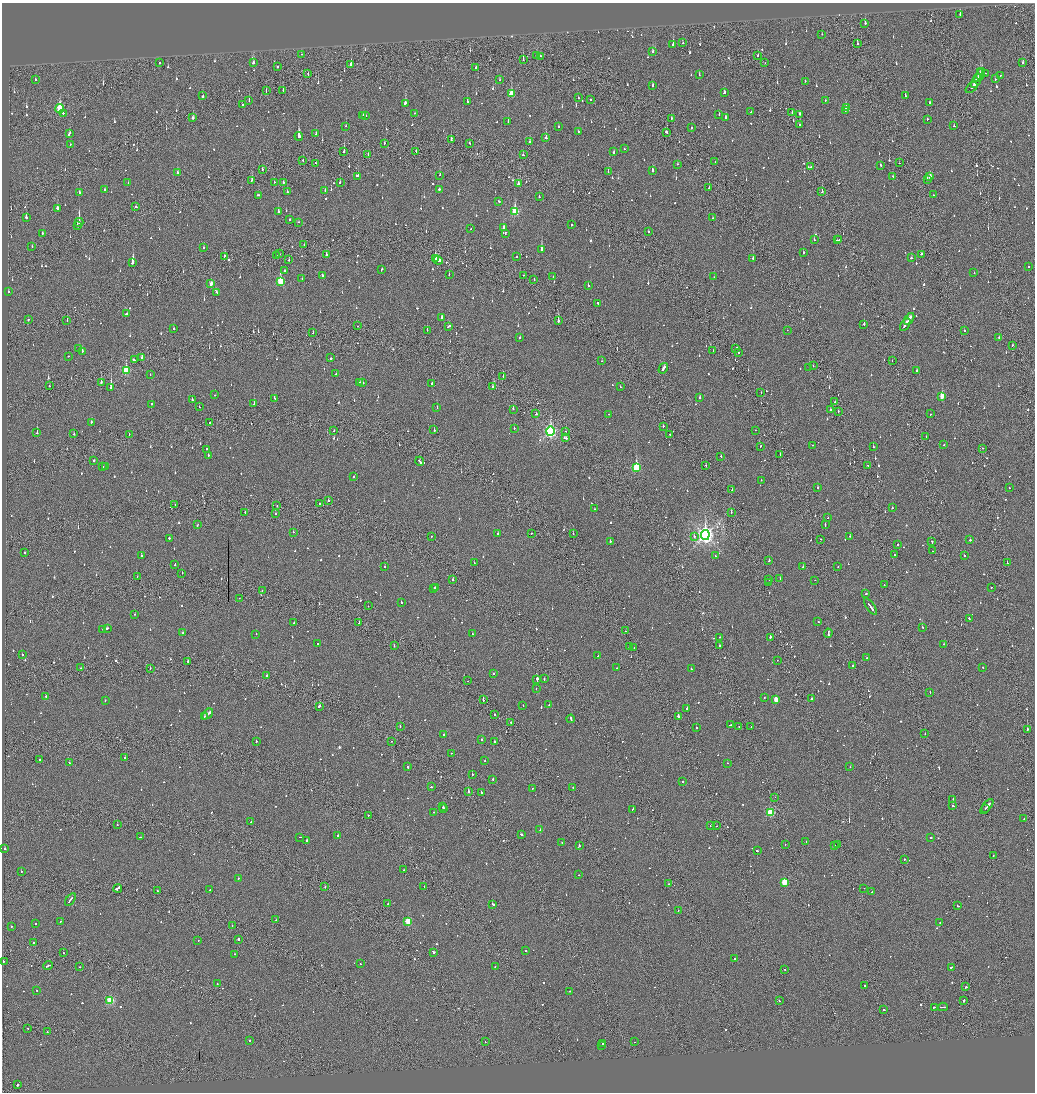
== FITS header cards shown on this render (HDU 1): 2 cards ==
NAXIS1  =                 2065
NAXIS2  =                 2180

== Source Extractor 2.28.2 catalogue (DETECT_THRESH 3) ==
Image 2065 x 2180 px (HDU 1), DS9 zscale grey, zoomed out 1/2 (1 PNG px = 2 x 2 image px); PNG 1037 x 1094 px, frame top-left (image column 1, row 2179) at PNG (2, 3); each listed source drawn as its Kron ellipse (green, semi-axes under 4 px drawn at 4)
Background -0.136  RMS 0.095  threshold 0.286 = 3 sigma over >= 5 px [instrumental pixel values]
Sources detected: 1327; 100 cannot appear on this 1/2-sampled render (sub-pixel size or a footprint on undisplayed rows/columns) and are neither listed nor drawn; of the other 1227, the 500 brightest by FLUX_AUTO listed and drawn (727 fainter detections omitted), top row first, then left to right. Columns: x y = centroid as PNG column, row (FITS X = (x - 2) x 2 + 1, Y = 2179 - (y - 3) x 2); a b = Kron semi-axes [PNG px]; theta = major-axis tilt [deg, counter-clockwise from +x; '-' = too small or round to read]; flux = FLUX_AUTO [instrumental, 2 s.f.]
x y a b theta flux
960 14 3 2 - 280
865 23 3 2 - 120
822 34 2 2 - 77
683 43 2 1 - 110
857 43 3 2 - 56
673 45 3 2 - 170
653 52 3 2 - 65
302 54 2 2 - 52
537 55 3 2 - 84
541 56 3 2 - 66
758 56 3 2 - 49
523 60 2 1 - 280
1023 62 2 2 - 46
159 63 2 1 - 310
253 63 2 2 - 270
765 63 2 1 - 46
351 64 3 2 - 200
277 67 2 2 - 150
476 68 2 2 - 58
982 72 2 1 - 85
985 73 2 2 - 62
308 74 3 1 - 51
699 74 2 1 - 67
980 74 6 2 74 260
1001 75 2 2 - 95
978 78 4 2 - 230
35 79 2 2 - 77
995 79 2 2 - 110
499 80 3 2 - 78
805 81 2 2 - 80
976 81 7 2 60 380
653 85 2 2 - 91
971 88 7 2 40 85
283 90 2 1 - 49
266 91 2 1 - 50
724 92 3 2 - 89
511 94 4 2 - 350
905 95 2 2 - 50
203 96 3 2 - 420
578 98 2 1 - 75
590 99 2 2 - 87
249 100 3 1 - 53
825 100 2 2 - 47
467 101 3 2 - 240
405 103 3 2 - 300
929 103 3 2 - 78
242 105 2 1 - 230
846 108 4 2 - 160
60 109 5 3 - 850
845 111 2 1 - 75
751 112 2 2 - 58
63 113 2 2 - 180
415 113 2 2 - 43
792 113 2 2 - 49
719 114 2 2 - 55
799 114 3 2 - 100
363 115 2 2 - 53
366 115 2 1 - 46
193 117 3 2 - 88
726 118 3 2 - 85
671 119 3 2 - 76
927 119 2 2 - 44
508 122 3 2 - 140
799 125 2 1 - 57
346 126 2 1 - 99
954 126 2 2 - 99
558 127 2 2 - 59
692 128 2 2 - 120
578 131 2 2 - 46
667 132 3 2 - 110
69 133 3 2 - 160
316 134 2 2 - 140
299 136 4 2 - 730
546 138 3 2 - 380
451 140 3 2 - 250
530 142 2 2 - 110
384 143 3 1 - 58
470 143 3 2 - 130
70 144 2 2 - 48
624 149 2 2 - 69
344 151 3 2 - 500
416 151 3 1 - 56
614 152 3 2 - 81
368 154 2 1 - 120
523 155 2 2 - 85
303 160 2 1 - 50
715 162 2 1 - 58
316 163 2 1 - 110
899 163 2 1 - 46
678 164 2 2 - 45
880 165 2 2 - 47
811 167 2 2 - 78
262 169 3 1 - 160
653 171 3 2 - 230
608 172 3 2 - 110
177 173 2 2 - 90
440 175 2 1 - 79
358 176 2 2 - 91
893 176 2 2 - 55
930 176 3 3 - 170
927 179 2 2 - 44
252 180 4 2 - 140
274 182 2 2 - 57
283 182 2 2 - 230
340 182 2 2 - 75
128 183 2 2 - 61
519 183 3 2 - 540
709 188 2 2 - 57
439 189 2 2 - 180
105 190 2 2 - 92
325 191 2 2 - 64
287 192 2 2 - 120
822 192 3 2 - 130
79 193 3 2 - 120
258 195 2 2 - 64
933 195 2 2 - 58
539 197 2 2 - 46
499 201 2 2 - 63
136 207 2 2 - 63
57 208 4 2 - 190
278 211 3 2 - 130
515 212 4 3 - 1100
26 217 3 2 - 220
713 218 3 2 - 53
290 220 2 2 - 45
79 222 4 2 - 1100
299 222 2 2 - 49
77 225 2 2 - 99
572 225 2 2 - 270
504 228 3 3 - 230
471 229 2 2 - 82
649 232 2 2 - 71
42 233 3 2 - 54
505 233 3 2 - 56
814 240 2 2 - 120
837 240 2 1 - 66
839 240 2 2 - 120
304 244 2 1 - 44
32 246 2 2 - 44
204 248 3 2 - 61
542 249 3 2 - 380
803 252 2 1 - 590
279 254 2 1 - 71
922 254 3 2 - 98
326 255 3 2 - 90
224 256 2 2 - 130
277 256 2 2 - 57
517 257 2 2 - 78
753 258 2 2 - 56
911 258 2 2 - 85
435 259 4 3 - 190
289 260 2 2 - 43
438 260 4 2 - 220
133 262 4 2 - 750
1028 267 2 2 - 79
381 270 3 2 - 220
285 271 2 2 - 120
974 273 2 2 - 45
449 274 2 2 - 47
322 275 3 2 - 48
524 275 2 1 - 44
553 277 2 1 - 44
714 277 2 1 - 62
302 279 2 2 - 50
534 279 2 2 - 53
280 281 3 3 - 770
211 284 3 2 - 150
588 286 2 2 - 69
8 292 2 2 - 120
216 292 3 2 - 44
598 304 3 2 - 130
127 314 2 2 - 200
441 317 4 2 - 110
909 319 6 2 56 220
28 320 2 2 - 53
67 320 2 1 - 52
558 321 3 2 - 660
864 324 3 2 - 220
905 325 7 2 56 240
357 326 2 1 - 49
449 326 4 2 - 190
174 329 2 2 - 47
427 330 2 2 - 49
787 330 2 1 - 45
964 330 2 2 - 170
313 333 2 1 - 55
520 337 2 2 - 49
999 337 2 2 - 55
1012 345 2 2 - 48
736 348 4 1 - 130
79 349 2 2 - 75
713 350 2 1 - 48
82 351 2 2 - 240
738 352 2 2 - 88
69 356 2 2 - 58
142 358 3 2 - 130
331 358 3 2 - 80
134 360 3 2 - 150
602 361 2 1 - 49
892 361 2 1 - 44
813 366 2 2 - 78
809 367 2 1 - 69
663 368 6 2 59 210
126 370 4 3 - 930
917 371 2 2 - 130
336 374 2 2 - 220
150 375 2 2 - 47
503 376 2 2 - 130
101 382 2 2 - 140
360 382 2 2 - 96
363 383 2 2 - 69
432 383 2 2 - 57
49 386 2 2 - 68
493 387 3 2 - 84
620 387 2 2 - 50
111 388 3 2 - 880
761 393 2 1 - 62
215 395 2 2 - 74
942 396 3 2 - 330
275 398 2 2 - 51
700 398 2 2 - 170
192 400 2 2 - 110
835 402 2 1 - 130
151 404 2 2 - 95
254 404 3 2 - 170
199 407 2 2 - 44
437 408 2 2 - 150
513 409 2 2 - 170
830 410 2 2 - 110
838 411 2 1 - 63
536 414 2 2 - 61
608 414 2 2 - 86
930 414 2 1 - 330
91 422 2 2 - 57
210 423 2 1 - 130
663 426 2 2 - 140
514 428 2 2 - 48
434 430 2 2 - 120
755 430 2 1 - 50
334 431 2 2 - 67
550 431 4 3 - 3700
565 431 2 1 - 59
37 433 3 2 - 300
74 434 2 2 - 130
129 434 2 1 - 47
670 434 2 2 - 56
926 437 2 1 - 45
565 438 3 2 - 170
813 445 2 2 - 63
944 445 2 2 - 48
760 446 2 2 - 70
873 447 2 2 - 110
982 448 2 2 - 68
206 449 2 2 - 49
780 454 2 1 - 230
208 455 2 2 - 71
721 456 2 1 - 90
93 461 2 2 - 170
420 461 4 2 - 200
706 465 2 2 - 44
868 465 2 2 - 72
103 466 2 2 - 57
105 466 2 2 - 99
636 467 4 3 - 1200
354 476 2 2 - 180
761 480 2 2 - 49
817 488 2 2 - 80
1009 488 2 2 - 150
732 490 2 2 - 82
328 501 2 2 - 86
319 503 2 2 - 46
175 504 2 2 - 68
277 506 2 1 - 93
892 508 2 2 - 60
594 509 2 2 - 47
245 512 2 1 - 46
731 512 2 1 - 75
275 514 2 2 - 55
828 518 2 2 - 70
197 525 2 2 - 52
825 525 3 2 - 83
293 532 2 2 - 46
497 533 2 2 - 56
531 533 2 2 - 77
573 534 2 1 - 57
705 535 5 4 - 8500
432 536 2 1 - 50
694 536 2 2 - 77
850 536 2 2 - 59
170 538 3 2 - 180
820 539 2 1 - 150
970 540 2 2 - 210
610 541 2 2 - 420
932 542 3 1 - 52
898 544 2 2 - 51
932 551 2 2 - 51
24 553 2 2 - 85
894 555 2 2 - 79
141 556 2 2 - 74
716 556 2 2 - 48
964 556 2 2 - 210
769 560 2 2 - 140
474 563 2 1 - 47
1007 563 2 1 - 69
175 564 3 2 - 100
385 566 2 2 - 53
838 566 2 2 - 48
803 567 2 2 - 120
182 573 2 2 - 53
137 576 2 1 - 52
780 579 2 2 - 59
453 580 2 2 - 96
769 580 2 1 - 63
815 580 2 1 - 51
769 583 2 2 - 130
884 585 2 1 - 47
435 587 3 2 - 140
991 587 2 2 - 80
434 589 2 2 - 110
262 591 2 1 - 55
866 594 2 2 - 67
239 598 2 1 - 51
401 603 2 2 - 70
368 606 2 1 - 65
871 607 10 2 -55 340
135 614 2 2 - 44
969 619 2 2 - 110
818 622 2 2 - 160
294 623 2 2 - 250
359 623 2 2 - 81
922 627 2 2 - 82
107 628 3 2 - 140
103 629 2 2 - 52
625 631 2 1 - 50
183 633 2 2 - 72
828 633 4 2 - 220
256 634 2 1 - 94
472 634 2 2 - 65
720 637 2 1 - 180
770 637 2 2 - 290
318 644 2 2 - 52
944 644 2 2 - 43
394 646 2 1 - 55
719 646 3 2 - 96
630 647 2 1 - 230
634 648 2 2 - 56
22 654 2 2 - 72
598 656 2 2 - 230
866 658 2 2 - 59
777 660 2 1 - 53
188 661 2 2 - 57
853 665 2 1 - 100
983 667 2 2 - 51
81 668 2 1 - 47
150 668 2 1 - 60
617 668 2 2 - 54
691 669 2 2 - 72
494 674 2 2 - 44
267 675 2 2 - 120
544 679 2 2 - 49
537 680 4 2 - 640
468 681 2 1 - 85
536 688 2 2 - 45
930 692 2 2 - 61
46 696 2 2 - 49
764 697 2 2 - 180
812 698 2 2 - 73
105 700 2 2 - 72
483 700 2 1 - 88
776 700 3 2 - 300
549 705 2 1 - 74
320 706 3 2 - 430
523 706 2 2 - 49
687 708 2 2 - 270
207 714 6 2 42 370
494 714 2 1 - 67
204 716 2 2 - 150
678 716 2 2 - 280
571 719 4 2 - 210
511 723 2 2 - 160
730 725 2 1 - 68
400 726 2 2 - 92
751 726 2 1 - 78
739 727 2 2 - 48
696 728 2 2 - 150
1027 729 2 2 - 170
444 734 2 2 - 140
925 734 2 1 - 55
481 740 2 2 - 51
391 741 2 1 - 43
494 741 2 2 - 140
256 742 2 2 - 180
451 753 2 2 - 46
125 758 2 2 - 180
40 759 2 2 - 55
485 761 2 2 - 66
69 763 2 2 - 64
727 763 2 2 - 69
408 767 3 2 - 170
850 767 2 2 - 74
472 774 2 2 - 100
493 779 2 2 - 83
683 782 2 2 - 44
431 787 2 2 - 61
573 787 2 2 - 110
532 788 2 2 - 350
468 791 2 2 - 460
481 792 2 2 - 72
775 797 2 2 - 91
953 799 2 2 - 94
443 806 2 2 - 62
953 806 3 2 - 78
987 806 9 2 51 310
985 808 2 1 - 100
443 809 3 2 - 100
633 809 2 1 - 47
433 812 2 2 - 50
770 812 3 3 - 1200
368 815 2 1 - 57
1024 819 2 1 - 130
251 822 2 2 - 61
117 825 2 1 - 52
711 825 2 1 - 96
717 826 2 1 - 54
540 830 2 2 - 84
521 834 3 2 - 91
338 835 2 2 - 85
140 837 2 2 - 48
300 837 2 1 - 50
931 837 2 1 - 1200
307 840 2 2 - 150
806 842 2 2 - 110
562 843 2 2 - 66
785 844 2 1 - 61
834 845 2 1 - 95
837 845 2 1 - 330
579 846 2 2 - 150
5 849 2 2 - 270
757 851 2 2 - 91
993 856 2 1 - 46
904 860 2 2 - 110
404 870 2 2 - 52
21 871 2 2 - 58
579 875 2 2 - 60
238 878 2 2 - 73
784 882 3 3 - 810
669 884 3 2 - 110
424 886 2 2 - 68
325 887 2 1 - 110
118 888 4 2 - 310
864 888 2 1 - 52
210 890 3 2 - 120
157 891 2 2 - 62
872 892 2 2 - 64
70 899 7 2 54 240
388 904 3 2 - 77
492 904 2 2 - 320
958 906 2 2 - 100
678 911 2 2 - 66
276 920 2 2 - 63
61 921 2 2 - 53
408 921 3 3 - 620
940 923 2 2 - 150
36 924 2 2 - 58
11 926 2 2 - 140
232 926 2 1 - 76
239 939 2 2 - 160
198 940 2 2 - 47
34 942 2 2 - 85
526 951 2 2 - 91
433 952 2 2 - 220
63 953 2 1 - 44
235 954 2 2 - 92
734 959 2 2 - 45
3 961 2 2 - 100
360 964 2 2 - 49
48 966 5 2 - 150
80 967 2 2 - 45
495 967 2 2 - 46
952 967 3 2 - 140
785 970 2 1 - 100
217 983 2 2 - 60
865 986 2 1 - 430
966 987 2 2 - 250
36 990 2 2 - 69
570 991 2 2 - 91
110 1000 3 3 - 1200
779 1001 2 2 - 61
964 1001 2 2 - 98
934 1007 2 2 - 210
943 1007 5 2 - 210
884 1010 2 2 - 80
28 1028 2 1 - 50
47 1032 2 2 - 100
249 1040 2 2 - 140
485 1042 2 1 - 50
635 1042 2 1 - 82
603 1043 2 2 - 240
602 1045 3 2 - 240
17 1085 2 2 - 280
At the frame edge (FLAGS 8, measured only in part): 1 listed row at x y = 3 961
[727 fainter detections neither listed nor drawn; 100 sub-pixel or undisplayed-footprint detections neither listed nor drawn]